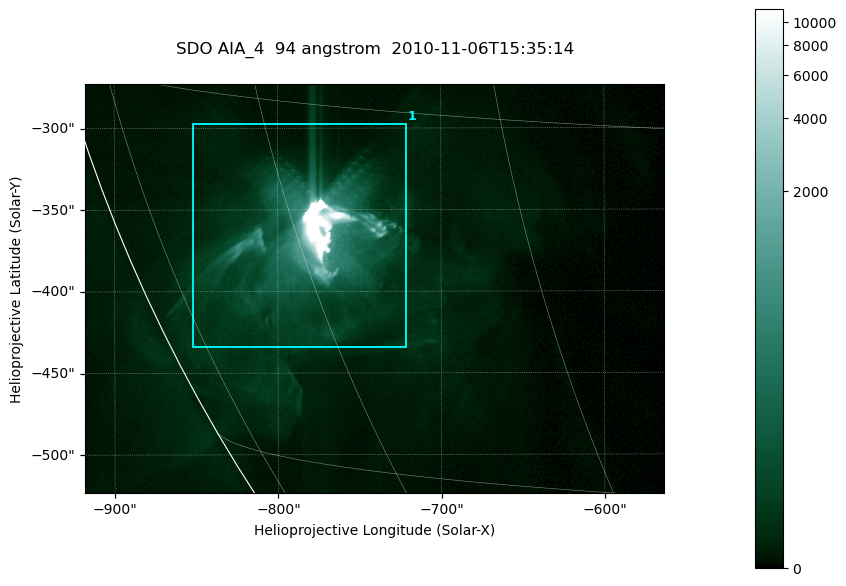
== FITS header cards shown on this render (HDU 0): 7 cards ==
TELESCOP= 'SDO     '           /
INSTRUME= 'AIA_4   '           /
WAVELNTH=                   94 /
WAVEUNIT= 'angstrom'           /
DATE-OBS= '2010-11-06T15:35:14.12' /
CTYPE1  = 'HPLN-TAN'           /
CTYPE2  = 'HPLT-TAN'           /

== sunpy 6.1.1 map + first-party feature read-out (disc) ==
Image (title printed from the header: SDO AIA_4  94 angstrom  2010-11-06T15:35:14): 591 x 417 px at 0.6 arcsec/px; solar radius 968 arcsec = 1614 px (partial field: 2.7% of the solar disc is inside the frame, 89% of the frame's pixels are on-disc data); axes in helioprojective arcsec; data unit not stated in the header (colour bar unlabelled)
Pointing: header CRPIX1/2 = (2053.81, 2042.90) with CRVAL1/2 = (0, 0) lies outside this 591 x 417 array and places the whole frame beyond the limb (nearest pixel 1.36 R_sun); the SolarSoft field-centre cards XCEN/YCEN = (-740.6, -398.3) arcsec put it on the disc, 768 arcsec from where CRPIX/CRVAL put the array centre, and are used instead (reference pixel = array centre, CRVAL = XCEN/YCEN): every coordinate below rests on XCEN/YCEN
Orientation: roll -0.138 deg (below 1 deg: not rotated)
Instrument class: DISC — disc imager (sunpy class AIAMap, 94 A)
Bright regions (active regions / flare kernels): reference = the on-disc median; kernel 5 px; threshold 5 sigma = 76.5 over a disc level ~14.7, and >= 1.15x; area >= 246 px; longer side >= 5 px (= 3 arcsec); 1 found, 1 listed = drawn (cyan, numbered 1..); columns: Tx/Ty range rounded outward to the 2 arcsec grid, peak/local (2 s.f.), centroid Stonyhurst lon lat
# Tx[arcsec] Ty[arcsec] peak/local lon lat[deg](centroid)
1 -852..-720 -434..-296 1113 -60 -21
Off-limb structures (1.02-1.3 R_sun): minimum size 123 px: none found